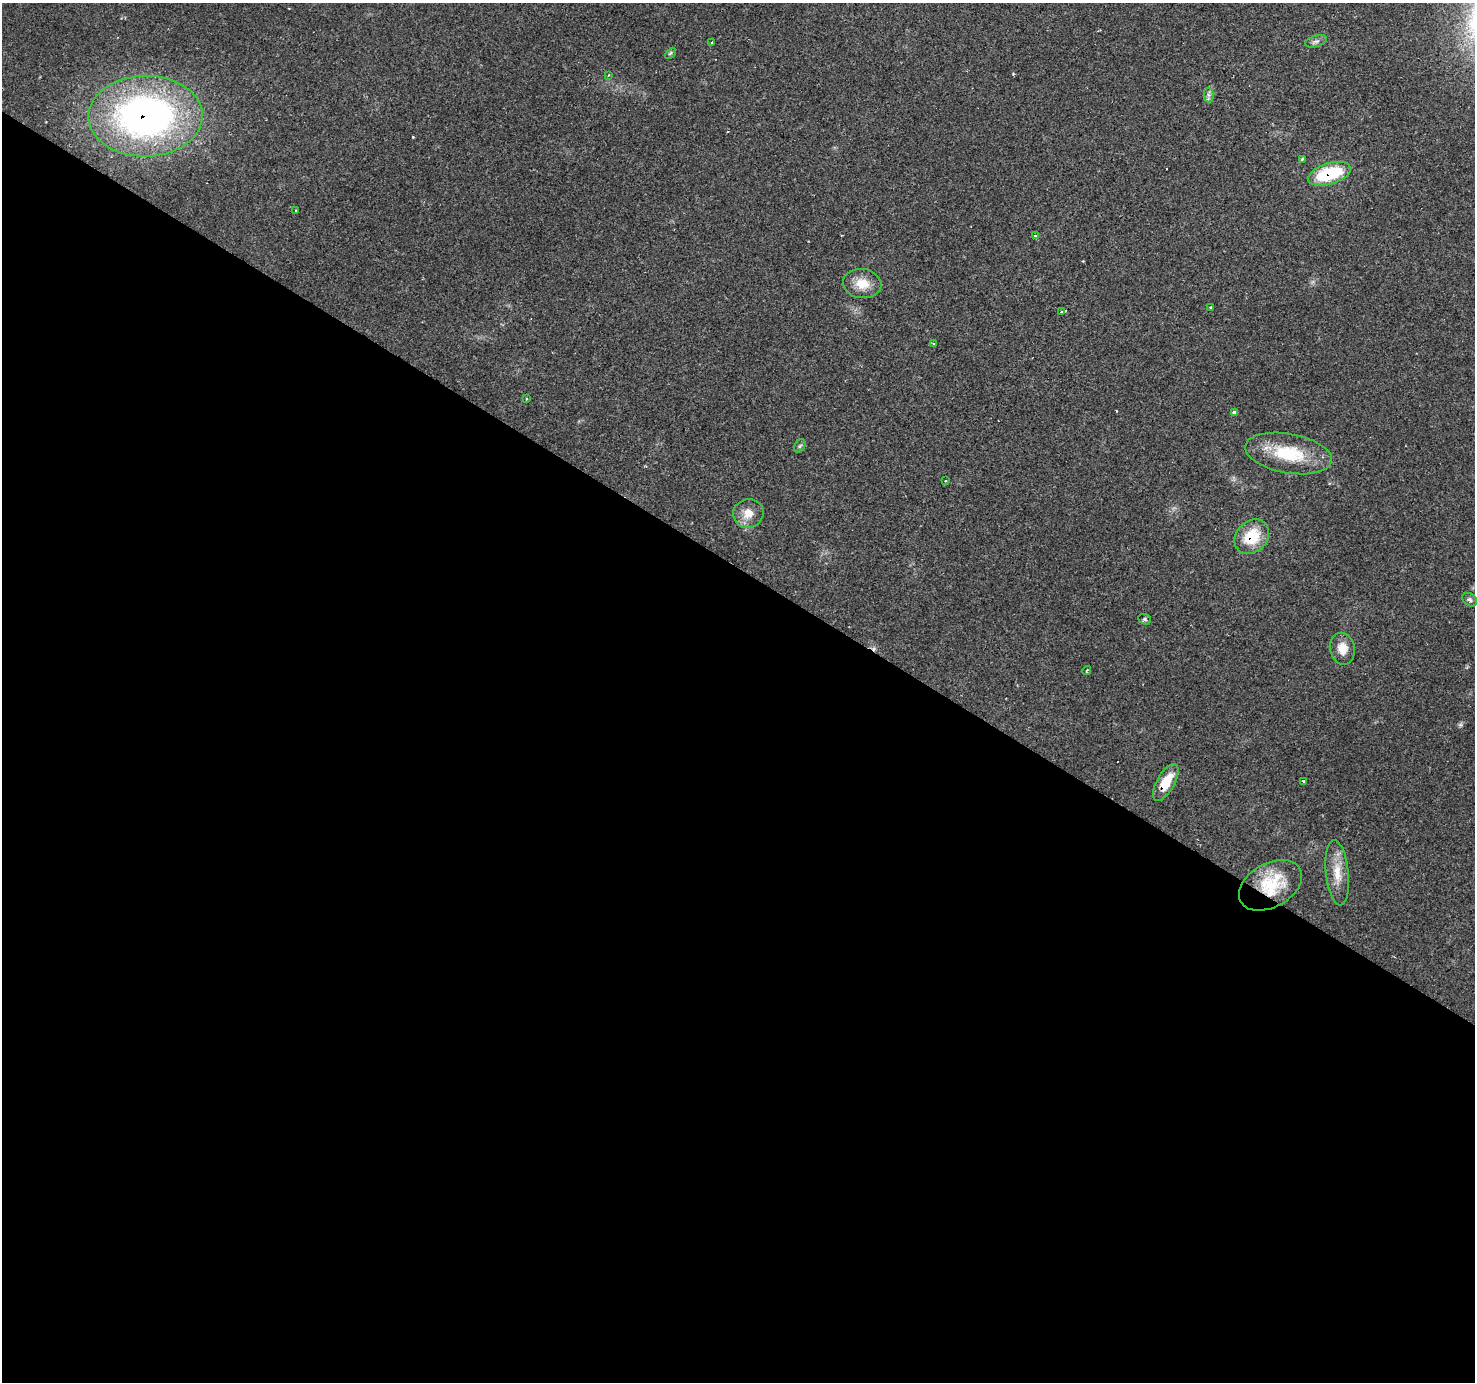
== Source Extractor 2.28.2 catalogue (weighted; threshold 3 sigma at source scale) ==
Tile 14 of 4 x 4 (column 2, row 4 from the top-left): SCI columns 1473-2945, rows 184-1563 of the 5892 x 5956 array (HDU 1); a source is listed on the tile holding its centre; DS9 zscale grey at full resolution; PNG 1477 x 1384 px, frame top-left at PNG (2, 3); each listed source drawn as its Kron ellipse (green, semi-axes under 4 px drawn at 4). Shown black and unused: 59% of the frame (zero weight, under 2 of 3 exposures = <1% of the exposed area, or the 3 px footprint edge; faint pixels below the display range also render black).
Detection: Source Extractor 2.28.2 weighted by HDU 2 'WHT'; one run over the whole footprint, this tile lists its part. Background 0.0702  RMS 0.0048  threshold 0.0218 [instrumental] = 3 sigma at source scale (4.5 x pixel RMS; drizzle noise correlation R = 1.50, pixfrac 1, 0.0396/0.0396 arcsec/px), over >= 5 px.
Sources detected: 33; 4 cosmic-ray / hot-pixel residue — neither listed nor drawn; the other 29 listed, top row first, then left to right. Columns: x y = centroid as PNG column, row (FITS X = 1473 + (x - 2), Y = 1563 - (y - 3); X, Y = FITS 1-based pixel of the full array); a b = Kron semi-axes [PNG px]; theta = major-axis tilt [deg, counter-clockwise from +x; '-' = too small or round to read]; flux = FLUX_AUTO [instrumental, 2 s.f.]
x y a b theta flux
1316 41 11 5 17 1.7
711 42 3 2 - 0.63
670 53 6 4 45 0.72
608 75 4 3 - 0.46
1208 95 7 5 -89 1.3
145 116 57 40 1 200
1302 159 3 3 - 0.81
1329 174 22 10 17 30
296 210 3 2 - 0.53
1035 236 3 3 - 1.6
862 284 19 14 -7 8.6
1210 308 3 2 - 0.34
1061 312 3 3 - 3.1
934 344 3 3 - 1.1
527 398 3 3 - 1.1
1234 413 4 3 - 2.6
800 446 7 5 58 0.91
1288 453 44 19 -10 26
946 481 2 2 - 0.49
748 513 15 14 - 6.7
1252 537 19 15 45 17
1470 600 8 6 -37 1.4
1145 619 6 5 - 0.93
1342 649 16 12 -78 6
1087 670 5 3 - 0.71
1303 781 3 3 - 2
1166 782 20 9 60 11
1337 873 33 11 -84 9.6
1270 885 34 22 29 23
Overlapping masked pixels (flux is a lower limit): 5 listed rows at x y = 145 116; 1329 174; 1252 537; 1166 782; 1270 885